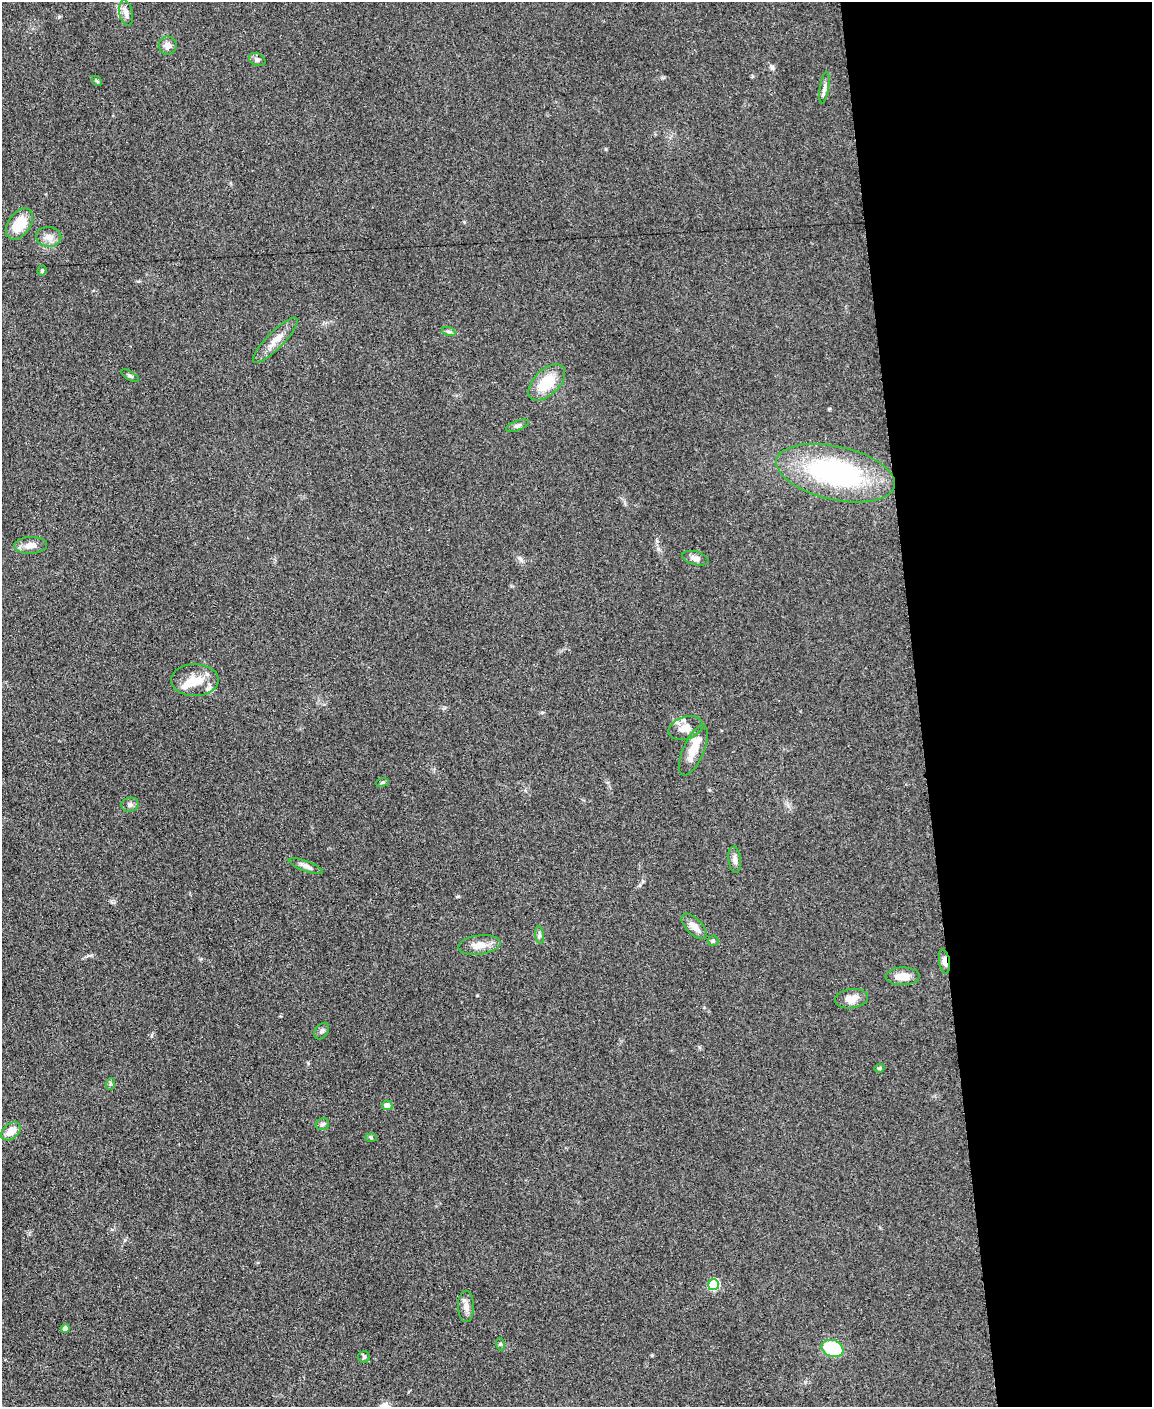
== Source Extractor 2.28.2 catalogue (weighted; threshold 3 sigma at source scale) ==
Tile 8 of 4 x 3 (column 4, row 2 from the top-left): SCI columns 3456-4605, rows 1650-3054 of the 4612 x 4594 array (HDU 1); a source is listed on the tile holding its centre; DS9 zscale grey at full resolution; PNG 1154 x 1409 px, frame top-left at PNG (2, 2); each listed source drawn as its Kron ellipse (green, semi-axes under 4 px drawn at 4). Shown black and unused: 20% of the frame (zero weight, under 3 of 5 exposures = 1% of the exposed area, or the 3 px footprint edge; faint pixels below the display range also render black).
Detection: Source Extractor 2.28.2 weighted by HDU 2 'WHT'; one run over the whole footprint, this tile lists its part. Background 0.0654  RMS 0.0062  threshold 0.0279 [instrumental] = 3 sigma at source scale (4.5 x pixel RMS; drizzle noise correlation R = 1.50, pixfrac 1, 0.05/0.05 arcsec/px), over >= 5 px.
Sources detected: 46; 3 inside a brighter listed object's ellipse — not listed separately; the other 43 listed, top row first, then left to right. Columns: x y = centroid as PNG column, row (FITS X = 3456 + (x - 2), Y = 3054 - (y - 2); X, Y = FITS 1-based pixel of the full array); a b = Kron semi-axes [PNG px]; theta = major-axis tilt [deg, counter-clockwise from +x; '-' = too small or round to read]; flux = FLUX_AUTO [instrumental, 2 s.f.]
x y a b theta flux
126 13 13 6 -80 3.1
168 46 9 9 - 3.8
257 59 8 6 -26 1.6
97 81 6 4 -45 0.84
824 88 16 4 81 2.4
19 224 17 11 53 18
49 237 12 10 -1 4.6
42 271 5 4 - 0.79
449 332 7 4 -18 1.1
275 340 30 8 45 7.7
130 376 10 4 -31 1.2
547 382 22 12 44 19
517 426 12 4 21 1.7
836 473 60 26 -13 110
30 545 16 8 3 4.7
695 558 13 6 -14 3.1
195 680 24 16 1 12
685 728 17 11 17 7.7
693 750 27 10 67 9.3
383 782 6 4 8 0.87
130 805 8 7 - 2
735 860 13 6 -83 2.9
306 866 18 5 -20 2.7
694 926 16 8 -46 5.1
539 935 9 4 -82 1.5
713 941 5 5 - 1
479 945 21 10 7 7.2
944 961 13 5 -81 3.3
903 976 17 9 1 6.9
851 999 17 9 7 6.6
322 1031 9 6 53 1.6
880 1068 5 4 - 0.92
110 1084 6 4 72 0.94
387 1105 5 5 - 3.6
322 1124 7 5 20 1.5
11 1131 11 7 39 7.9
371 1137 6 4 -2 0.79
714 1285 5 5 - 38
466 1306 15 8 -90 4
65 1328 4 4 - 2.2
500 1344 6 4 -71 0.88
832 1348 11 8 -20 34
364 1357 6 6 - 1.1
Overlapping masked pixels (flux is a lower limit): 1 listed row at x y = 944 961
Unlisted compact peaks at least as high as the median listed source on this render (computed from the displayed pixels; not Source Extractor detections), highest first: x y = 772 67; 458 896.